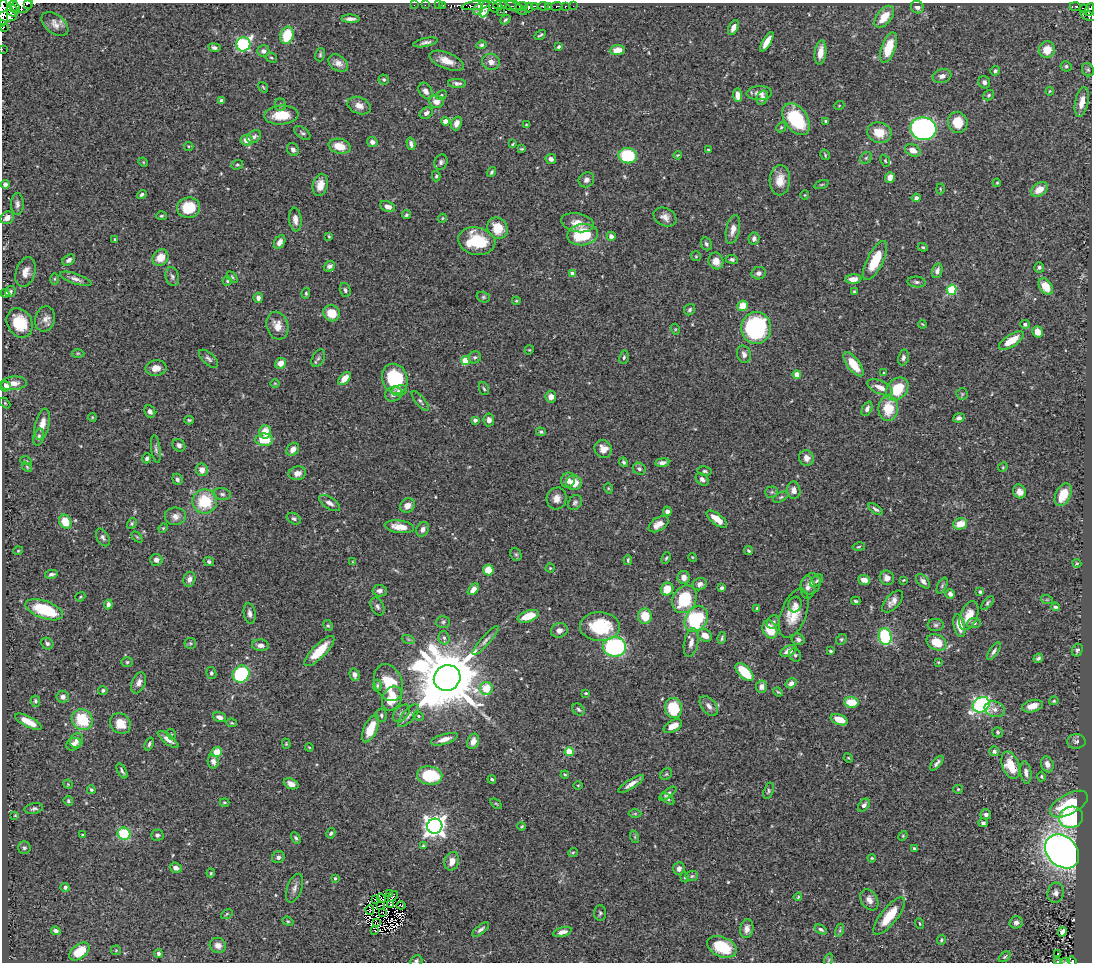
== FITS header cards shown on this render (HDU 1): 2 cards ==
NAXIS1  =                 1090
NAXIS2  =                  960

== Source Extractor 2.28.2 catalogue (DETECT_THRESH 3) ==
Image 1090 x 960 px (HDU 1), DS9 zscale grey, 1 PNG px = 1 image px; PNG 1094 x 964 px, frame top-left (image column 1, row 960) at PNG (2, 3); each listed source drawn as its Kron ellipse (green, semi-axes under 4 px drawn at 4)
Background 0.417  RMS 0.024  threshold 0.0708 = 3 sigma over >= 5 px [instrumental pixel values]
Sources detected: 531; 5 with non-positive FLUX_AUTO (blend fragments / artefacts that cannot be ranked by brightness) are neither listed nor drawn; of the other 526, the 500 brightest by FLUX_AUTO listed and drawn (26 fainter detections omitted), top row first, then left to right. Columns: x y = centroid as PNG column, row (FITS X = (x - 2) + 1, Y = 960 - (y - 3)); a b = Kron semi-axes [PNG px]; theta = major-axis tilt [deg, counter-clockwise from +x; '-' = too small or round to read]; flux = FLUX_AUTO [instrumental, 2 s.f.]
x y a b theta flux
27 4 3 2 - 30
22 5 11 8 16 230
414 5 2 2 - 4.4
425 5 2 2 - 9.9
438 5 2 2 - 4.8
443 5 3 3 - 13
500 5 6 3 -1 100
14 6 6 3 -31 130
475 6 14 3 7 380
511 6 11 2 -15 42
516 6 13 3 -37 34
521 6 6 3 3 180
535 6 4 3 - 14
543 6 5 3 - 130
548 6 3 3 - 79
557 6 6 3 9 73
565 6 3 3 - 45
573 6 2 2 - 9.1
1075 6 6 3 -1 70
494 7 6 4 -58 66
917 7 7 6 - 6.9
485 8 9 4 75 39
529 8 5 3 - 150
478 9 6 4 55 17
1084 9 5 2 - 65
1089 9 7 3 70 150
12 11 6 5 - 290
500 12 2 2 - 3.6
3 13 14 5 88 410
7 16 9 5 3 390
1088 16 8 4 -20 64
884 17 13 7 51 31
350 19 9 4 -1 6.8
505 20 5 3 - 2.4
55 24 15 9 -37 12
3 27 3 2 - 16
733 28 8 4 64 8.9
287 35 9 6 73 56
540 35 6 3 33 2.6
425 42 12 4 12 5.7
767 42 11 4 58 20
243 44 7 6 - 230
481 45 5 4 - 2.9
559 46 4 3 - 2.7
214 47 6 4 -9 5
889 48 16 7 71 48
2 49 2 2 - 2.6
617 50 7 5 6 17
1047 50 8 8 - 22
263 51 6 5 - 7.2
820 52 12 5 83 17
320 55 7 5 76 2.8
271 58 6 4 -31 2.5
446 61 18 8 -21 20
491 62 9 8 - 10
338 63 11 7 -34 9.4
1066 66 6 5 - 3
1088 70 7 5 -57 2.8
995 71 5 4 - 3.5
942 76 9 7 14 8.1
384 79 5 5 - 2.3
984 82 6 5 - 5.2
457 83 9 4 -2 4.9
263 87 6 3 -54 1.8
426 91 9 6 -57 8
1050 91 4 4 - 1.6
759 93 12 7 2 11
441 95 5 4 - 2.6
737 95 7 4 -85 12
989 95 6 4 34 2.6
762 98 7 5 66 6
222 100 4 3 - 3.9
436 102 7 6 - 13
1082 102 15 6 78 17
280 105 6 5 - 3
359 106 12 8 -22 12
839 106 5 3 - 1.4
426 113 7 5 34 4.9
281 115 17 9 4 37
796 119 17 11 -55 98
446 121 4 4 - 23
826 121 3 3 - 2.7
958 122 11 9 -72 33
456 123 7 5 69 12
526 125 4 3 - 1.4
781 127 5 4 - 2.4
923 129 13 11 -7 500
302 133 9 5 -36 3.4
879 133 12 10 -14 30
254 137 7 5 38 5.4
247 140 6 5 - 15
372 142 5 5 - 6.3
411 144 6 4 -75 5.3
513 144 4 2 - 1.6
189 146 5 4 - 1.7
340 146 11 7 -14 27
522 149 4 3 - 1.7
293 150 7 5 -60 6.2
708 150 4 3 - 1.6
913 150 8 6 -25 14
678 155 4 2 - 1.5
825 155 5 3 - 1.9
628 156 9 7 -9 88
866 158 6 5 - 2.9
551 159 5 5 - 5.6
885 161 6 4 -68 2.2
143 162 5 4 - 1.5
441 162 7 6 - 4.8
237 165 6 4 17 2.5
491 172 5 3 - 2.4
436 176 5 4 - 2.3
890 177 5 5 - 10
586 180 8 7 - 7
780 180 15 10 86 20
997 183 4 3 - 1.7
5 184 4 4 - 4.5
320 185 11 7 77 17
822 185 7 3 19 1.8
940 189 5 3 - 1.7
1039 189 9 6 34 19
142 194 5 4 - 3.7
805 195 5 4 - 1.7
916 198 4 4 - 4.9
17 204 11 6 -90 5.9
388 207 8 5 -22 7.8
189 208 11 10 - 48
406 215 5 4 - 2.4
161 216 5 4 - 2.1
665 217 12 8 -27 10
7 218 7 6 - 11
442 218 4 4 - 1.5
295 220 12 6 -83 9
577 223 16 9 -11 17
497 228 11 9 -59 32
733 229 15 6 77 11
583 235 15 10 8 79
329 236 3 2 - 1.7
611 236 4 4 - 6.1
754 238 6 5 - 6
115 240 3 3 - 2.1
477 241 19 13 -12 79
280 242 7 5 60 9.1
706 244 7 5 -61 3.5
923 247 5 4 - 2
696 256 5 5 - 1.8
160 258 9 7 48 22
732 259 6 4 -7 3.4
69 260 7 5 33 5.5
875 260 21 8 64 52
716 261 8 7 - 15
329 266 6 5 - 4.7
1039 267 5 5 - 3.2
937 271 7 5 72 7.3
25 272 15 9 72 14
759 273 7 6 - 6.5
572 274 4 4 - 13
172 277 10 6 -76 4.8
232 277 6 4 -46 2
55 279 6 4 90 2
76 279 16 5 -19 7.7
853 279 8 4 4 12
227 281 4 4 - 2
916 282 9 5 -5 4.7
1046 286 9 6 -54 30
345 290 7 5 -72 3.9
952 290 5 5 - 95
854 291 3 2 - 1.8
10 292 6 4 62 3.4
5 293 4 4 - 6.2
306 293 5 4 - 2.3
483 297 7 5 -15 2.8
258 298 5 4 - 6.7
516 301 4 3 - 1.5
743 306 5 5 - 30
690 310 6 5 - 3.3
332 313 8 8 - 29
45 319 12 10 76 11
20 323 15 12 -60 54
922 324 4 3 - 1.4
1025 324 5 4 - 3.8
277 326 14 10 -74 17
756 328 16 15 - 210
675 329 5 3 - 1.6
1037 332 6 5 - 17
1011 341 14 6 32 31
529 350 5 4 - 1.5
78 353 6 4 1 2.5
744 354 9 6 -74 6.9
475 357 6 6 - 3.5
624 357 7 4 79 3.4
318 358 9 5 63 4.5
903 358 8 5 77 5.1
209 359 12 5 -42 5.2
465 361 4 4 - 51
281 363 6 5 - 16
853 364 14 6 -53 35
156 368 10 7 8 14
884 373 4 4 - 1.5
797 374 4 4 - 22
345 378 8 4 48 20
395 379 15 12 -67 110
13 383 13 7 5 12
275 383 5 3 - 1.4
5 386 5 5 - 19
880 387 14 6 -24 14
484 389 7 4 -69 2.8
897 389 13 9 47 52
399 391 8 5 14 5.1
393 394 8 7 - 9.1
962 394 6 5 - 2.3
551 397 6 5 - 9.4
420 401 12 4 -51 4.1
5 403 6 4 -46 1.8
888 408 12 10 89 44
867 409 8 5 64 5.4
150 411 6 5 - 5.8
92 417 4 3 - 1.4
959 418 6 4 18 4.6
189 420 4 3 - 2
475 420 4 3 - 6.6
489 420 6 5 - 7.7
42 424 16 7 76 14
265 432 7 6 - 22
541 432 5 4 - 3
39 437 9 5 73 4.5
264 440 9 6 0 37
179 445 7 5 -41 5.2
156 449 14 4 -82 4.6
293 449 7 5 47 9.7
603 449 9 8 - 14
147 458 5 4 - 4.2
806 458 8 7 - 9.2
26 461 5 3 - 1.6
624 462 5 4 - 3.1
662 463 7 4 7 6.2
27 467 6 3 -46 1.9
1003 467 5 4 - 1.7
639 469 7 5 -29 4.5
202 470 6 6 - 12
705 471 7 4 -8 3.1
297 473 9 6 12 9.2
177 479 6 5 - 3.9
702 479 7 5 -42 6.6
568 480 7 6 - 9.8
574 483 8 7 - 27
608 488 5 3 - 1.5
794 490 8 6 -81 9.3
1019 491 7 6 - 11
772 492 6 5 - 2.9
222 494 9 5 -8 4.5
1063 495 12 7 63 32
781 497 8 4 27 3
557 498 11 10 - 11
205 501 12 12 - 68
330 503 12 5 -34 6.9
575 503 8 6 53 3.9
407 506 8 6 37 12
876 509 8 4 -33 4
667 511 5 4 - 7.3
175 516 10 9 - 9.7
294 519 7 5 -30 3.5
717 519 12 5 -38 22
65 522 7 5 -63 35
132 523 5 4 - 2.2
659 524 11 6 32 16
960 524 7 5 12 27
399 527 15 6 -7 20
163 528 5 4 - 1.8
423 529 7 6 - 7.4
103 537 9 5 -60 5.4
137 537 6 4 -45 1.9
859 547 6 3 10 1.8
18 551 5 3 - 1.4
748 551 4 3 - 2.4
516 554 7 5 -67 3
692 557 4 3 - 1.4
666 558 6 4 68 2.1
156 560 6 6 - 7.5
628 560 5 3 - 2.2
209 561 5 4 - 3.2
353 562 4 3 - 1.4
1077 563 4 4 - 1.7
550 568 4 4 - 1.9
488 570 5 5 - 26
51 574 6 3 13 3.6
684 577 6 6 - 10
887 578 7 7 - 9.5
189 579 7 6 - 7.5
864 580 6 4 -20 10
904 580 3 3 - 1.4
817 581 8 4 44 2.7
923 581 8 5 -48 5.7
700 584 7 6 - 6.8
811 584 11 9 55 9.5
942 586 8 4 63 3.3
722 588 4 3 - 3.4
807 588 11 7 -89 7.9
473 589 7 4 48 13
667 589 6 6 - 25
380 591 7 5 -3 6.4
980 592 4 4 - 2.8
950 594 5 4 - 5.4
80 597 5 3 - 1.7
684 599 14 11 58 79
1047 600 6 4 -18 2
856 601 5 3 - 2.1
893 601 13 7 47 11
988 603 8 4 50 3.1
108 604 5 4 - 5.1
795 604 8 6 74 4.7
377 606 9 6 -62 4.8
1055 607 4 3 - 3.2
757 608 4 4 - 2.1
44 610 20 8 -20 82
250 613 10 6 -80 6.6
794 613 26 12 70 34
528 616 11 5 20 31
645 616 7 7 - 33
969 616 15 8 68 22
696 619 13 10 52 140
443 622 7 6 - 3.4
773 622 7 6 - 4.4
974 623 7 5 6 3.9
936 625 8 6 0 4
328 626 6 4 -62 2.3
959 626 12 5 -76 22
600 627 20 14 -3 87
770 629 9 7 -64 39
559 630 8 7 - 7.9
705 635 7 6 - 13
885 637 8 6 -79 130
444 638 7 5 -73 4.4
722 638 6 3 82 2.7
408 639 7 4 -19 2.6
798 639 6 5 - 4.5
841 639 6 5 - 2.6
486 640 19 5 49 7.2
937 642 10 7 -25 35
190 643 6 5 - 2.4
691 643 14 7 79 10
47 644 6 5 - 3.9
260 645 8 6 -5 7
615 647 11 10 - 210
1077 650 7 5 63 3.9
319 651 20 6 45 43
788 651 8 5 25 11
830 651 3 3 - 2.7
994 651 10 4 57 4.9
795 655 7 5 -61 2.9
1038 658 5 3 - 3.2
127 662 6 5 - 2.6
938 662 4 3 - 1.5
745 672 11 6 -44 51
211 673 6 5 - 2.9
241 674 9 8 - 130
355 675 6 5 - 6.5
447 678 13 12 - 17000
388 682 19 14 -70 52
139 683 11 6 67 9.5
791 683 6 4 33 7
377 685 6 4 89 2.5
761 687 6 5 - 7.9
486 688 6 6 - 34
103 690 5 4 - 3.1
778 692 5 3 - 1.8
586 693 3 3 - 1.8
63 697 6 5 - 6.5
392 698 12 9 66 42
35 701 6 4 -79 2.8
1054 701 5 3 - 1.7
851 702 7 5 -4 29
981 705 9 7 32 300
709 706 11 7 -51 8.8
1032 706 10 6 15 17
673 708 10 8 -83 59
579 709 7 5 -45 3.4
995 709 10 7 -18 8.8
401 713 10 6 46 5.9
381 715 6 5 - 3.4
408 716 14 6 48 7.4
418 716 6 4 -28 2.1
219 717 6 4 -18 6.6
82 720 11 10 - 64
839 720 9 5 -21 23
28 722 15 5 -27 21
232 723 5 3 - 1.8
120 724 11 9 -44 25
673 726 10 5 28 14
371 728 15 6 66 41
998 732 5 5 - 2.8
171 734 5 3 - 1.5
168 739 12 4 -38 9.5
444 739 14 5 17 11
76 741 7 6 - 6.3
473 741 8 5 69 11
1076 741 9 7 1 5.2
74 744 7 6 - 8.7
149 744 7 4 68 3.1
286 744 5 4 - 1.8
309 747 4 3 - 1.4
994 751 5 5 - 4.9
217 752 5 5 - 25
569 752 4 4 - 54
848 758 5 4 - 1.7
213 761 7 5 -78 9.3
937 763 9 3 49 4.8
1047 764 8 6 -71 9.5
1011 765 14 8 -69 41
122 771 8 3 -60 3.4
1026 773 11 5 -82 7.4
666 774 6 5 - 2.7
565 775 4 3 - 1.7
430 776 13 9 -9 87
1041 776 5 4 - 2
492 779 4 3 - 2.1
68 784 5 4 - 1.6
291 784 8 5 -21 8.5
631 784 15 4 33 9.1
578 785 4 3 - 1.4
958 789 4 4 - 1.8
91 790 4 3 - 2.4
769 791 8 5 73 3
668 794 10 4 37 4.6
668 799 7 4 -37 3
68 801 5 4 - 2.6
224 802 5 3 - 2
496 804 6 3 -37 1.7
1069 804 21 10 29 73
864 805 7 5 51 5.4
34 809 9 5 12 4
635 814 6 4 1 2
986 814 5 5 - 5.8
15 815 4 4 - 1.5
1071 817 12 10 20 160
983 823 5 4 - 3.5
435 826 7 7 - 1200
522 826 4 3 - 1.9
331 833 5 4 - 3
124 834 6 6 - 77
83 835 4 3 - 2.1
157 835 6 5 - 4.2
903 836 5 4 - 1.8
635 837 6 4 -72 2.1
296 838 6 4 -58 3.1
423 846 4 4 - 2.3
24 848 6 6 - 3.5
914 848 3 3 - 1.9
1062 851 19 14 -44 1300
573 852 5 3 - 1.8
278 857 6 6 - 5.1
872 858 4 3 - 1.6
452 861 9 7 73 13
176 868 6 5 - 7.5
679 868 6 5 - 7.5
211 873 4 4 - 1.8
692 876 6 5 - 2.8
685 877 5 4 - 2.1
335 878 3 3 - 2.4
65 887 4 4 - 5.4
294 888 15 7 71 8
1056 893 10 8 77 7
390 894 3 2 - 6.1
393 896 6 3 49 1.4
798 897 4 3 - 1.9
381 898 5 2 - 2.4
376 899 4 2 - 2.4
869 900 11 8 -58 11
380 905 3 2 - 1.7
391 905 4 3 - 1.8
401 905 4 2 - 1.9
370 910 5 2 - 2.5
382 913 2 2 - 1.6
600 913 7 6 - 2.8
227 914 6 4 37 2.2
889 916 23 8 51 40
288 921 6 4 -21 2
1016 922 6 6 - 5.4
376 923 4 2 - 1.4
920 924 5 2 - 1.6
481 929 10 4 38 5.1
747 929 9 6 82 8.7
821 929 6 4 -31 3.8
840 930 6 4 72 2.6
56 931 5 4 - 6.1
375 931 3 2 - 1.5
562 932 9 5 15 8.3
1062 932 5 4 - 9.6
941 940 5 4 - 2.6
218 945 8 7 - 9.8
722 947 15 10 -24 56
116 950 5 5 - 1.9
79 951 11 7 38 42
1058 953 3 2 - 1.6
159 954 4 3 - 3.8
1005 957 6 4 38 2.4
828 960 6 4 70 2
416 961 6 5 - 3.3
1072 961 5 4 - 59
1057 962 3 2 - 2.1
1066 962 4 2 - 9.7
At the frame edge (FLAGS 8, measured only in part): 10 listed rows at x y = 27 4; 22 5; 1089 9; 3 13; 3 27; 2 49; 416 961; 1072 961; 1057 962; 1066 962
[26 fainter detections neither listed nor drawn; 5 non-positive-flux detections neither listed nor drawn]